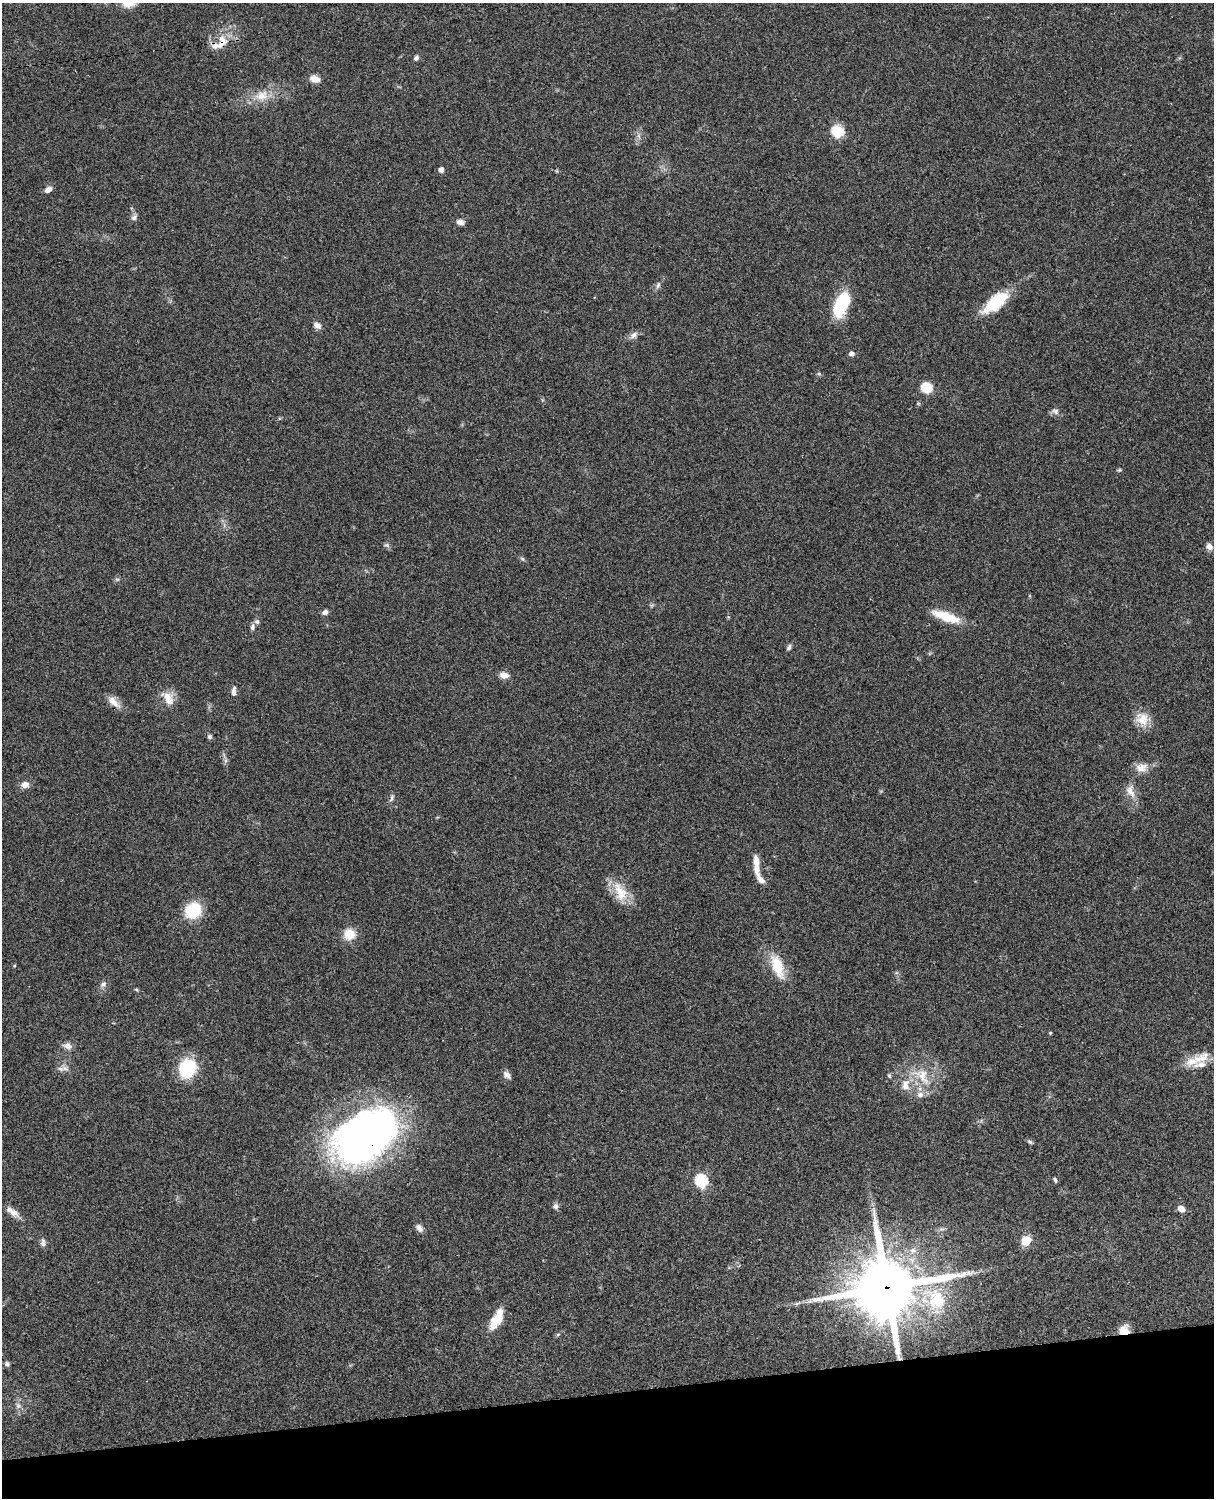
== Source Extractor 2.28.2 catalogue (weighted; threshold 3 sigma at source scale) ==
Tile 10 of 4 x 3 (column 2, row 3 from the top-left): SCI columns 1334-2545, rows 277-1772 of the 5089 x 4927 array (HDU 1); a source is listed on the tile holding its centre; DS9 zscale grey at full resolution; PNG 1216 x 1500 px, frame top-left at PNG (2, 3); no overlay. Shown black and unused: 7% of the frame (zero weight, under 3 of 4 exposures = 6% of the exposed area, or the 3 px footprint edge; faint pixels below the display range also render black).
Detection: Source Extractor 2.28.2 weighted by HDU 2 'WHT'; one run over the whole footprint, this tile lists its part. Background 0.0759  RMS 0.0057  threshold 0.0257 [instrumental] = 3 sigma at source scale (4.5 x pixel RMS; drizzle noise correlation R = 1.50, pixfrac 1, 0.05/0.05 arcsec/px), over >= 5 px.
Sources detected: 82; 1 too faint to see at this stretch — not listed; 8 inside a brighter listed object's ellipse — not listed separately; the other 73 listed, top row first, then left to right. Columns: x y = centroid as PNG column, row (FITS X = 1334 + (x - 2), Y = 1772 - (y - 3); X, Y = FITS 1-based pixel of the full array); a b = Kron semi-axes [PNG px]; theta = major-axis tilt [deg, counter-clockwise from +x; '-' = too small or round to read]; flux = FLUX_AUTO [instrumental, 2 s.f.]
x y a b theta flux
221 44 20 9 39 7.1
416 58 7 5 69 1.7
314 79 13 9 -16 4.3
262 96 19 15 14 10
837 131 6 6 - 54
639 136 7 4 -71 1.3
441 170 5 5 - 2.9
48 190 9 6 32 3
134 217 9 7 35 1.8
460 222 9 6 -6 2.8
658 285 9 5 73 1.6
995 302 35 14 39 23
841 305 24 12 65 33
317 325 10 7 -36 2.8
634 335 11 7 42 2.6
851 354 5 5 - 2.8
819 374 6 4 -18 0.79
926 388 10 9 - 14
1055 411 11 8 -20 2.3
1119 470 6 5 - 0.78
387 545 8 5 -20 1.3
1209 547 8 7 - 3.1
522 559 6 5 - 1
117 579 6 4 0 0.89
325 612 7 5 28 2.1
946 617 31 9 -20 17
252 627 8 6 78 1.7
789 647 7 5 53 1.4
504 675 8 6 -4 5.2
234 691 12 6 87 2.5
168 698 21 13 -56 7.9
114 702 21 9 -43 5.3
1142 719 19 17 -20 9
209 737 7 6 - 1.2
1141 768 16 13 12 6
25 785 10 8 11 3.7
1130 791 20 11 -71 6
392 798 11 5 74 1.6
756 861 12 7 -81 4.7
761 880 16 7 -51 3.4
620 892 30 16 -67 13
193 910 14 12 39 29
349 934 10 10 - 12
777 966 33 13 -70 16
103 984 9 8 - 2.1
136 990 6 4 -33 0.69
1050 1033 4 3 - 0.58
67 1046 10 7 -17 3.4
1201 1058 29 15 21 11
65 1068 14 8 -42 3.2
187 1068 15 13 66 37
507 1075 12 7 -44 2.5
889 1076 6 4 -68 0.84
922 1076 33 18 -45 18
364 1136 59 38 32 330
1030 1142 8 5 -25 1.1
1055 1180 6 4 -59 1
701 1181 6 6 - 66
555 1206 8 7 - 1.8
1181 1209 6 6 - 4.4
13 1212 23 7 -38 4.6
419 1228 10 6 -50 2.6
942 1229 8 4 1 1.2
1026 1240 9 8 - 11
43 1242 12 7 -87 1.9
887 1287 24 21 12 3500
937 1300 10 7 -49 36
797 1303 10 4 23 1.5
496 1320 27 11 62 12
1124 1330 11 10 - 6.9
558 1334 6 4 19 0.72
7 1364 6 5 - 1.3
18 1406 9 7 -56 2.2
Overlapping masked pixels (flux is a lower limit): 4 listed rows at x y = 221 44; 364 1136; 887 1287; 1124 1330